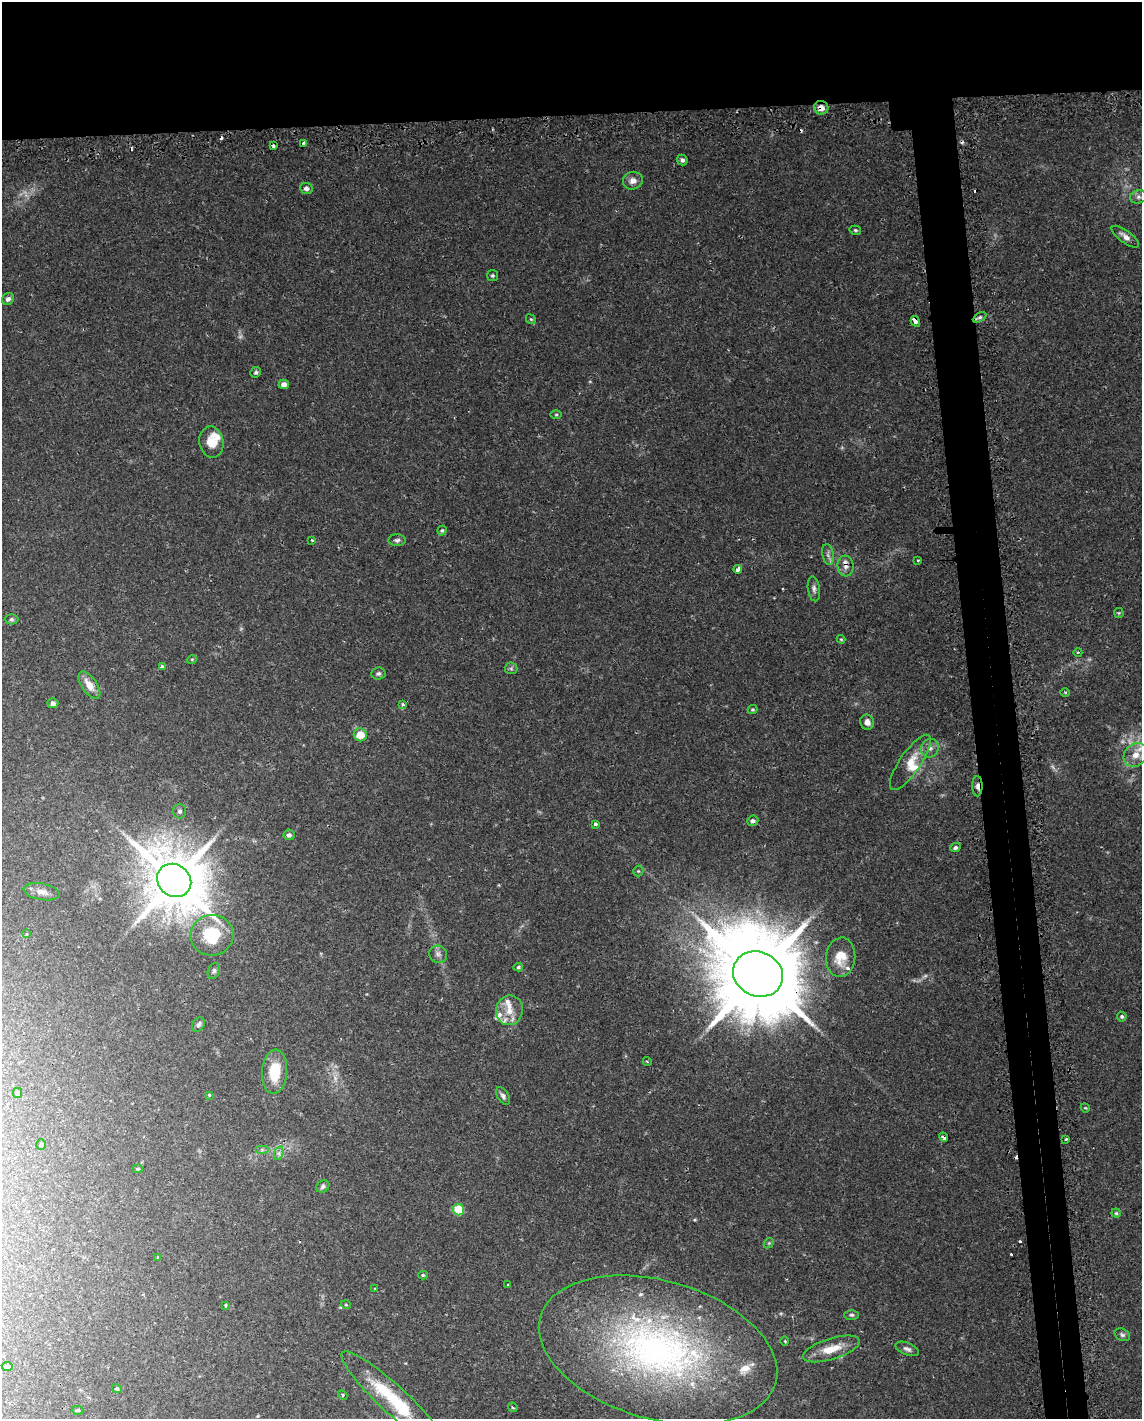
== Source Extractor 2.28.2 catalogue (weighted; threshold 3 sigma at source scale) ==
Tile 2 of 4 x 3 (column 2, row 1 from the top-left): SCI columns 1160-2299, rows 2917-4333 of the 4619 x 4388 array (HDU 1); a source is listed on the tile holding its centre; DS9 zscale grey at full resolution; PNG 1144 x 1421 px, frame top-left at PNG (2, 2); each listed source drawn as its Kron ellipse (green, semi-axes under 4 px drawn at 4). Shown black and unused: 12% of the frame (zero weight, under 2 of 3 exposures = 3% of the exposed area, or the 3 px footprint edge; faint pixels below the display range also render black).
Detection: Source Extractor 2.28.2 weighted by HDU 2 'WHT'; one run over the whole footprint, this tile lists its part. Background 0.029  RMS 0.003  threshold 0.0137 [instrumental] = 3 sigma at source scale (4.5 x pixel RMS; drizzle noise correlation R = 1.50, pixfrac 1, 0.0396/0.0396 arcsec/px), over >= 5 px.
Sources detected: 119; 6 too faint to see at this stretch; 7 cosmic-ray / hot-pixel residue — neither listed nor drawn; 9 inside a brighter listed object's ellipse — not listed separately; the other 97 listed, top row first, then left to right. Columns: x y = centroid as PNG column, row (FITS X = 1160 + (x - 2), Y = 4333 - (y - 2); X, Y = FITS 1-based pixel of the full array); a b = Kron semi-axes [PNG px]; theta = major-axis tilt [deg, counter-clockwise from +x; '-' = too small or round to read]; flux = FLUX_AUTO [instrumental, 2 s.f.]
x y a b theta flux
821 108 7 6 - 2.1
304 143 4 3 - 0.82
273 146 3 3 - 0.93
682 160 5 5 - 0.89
633 181 10 9 - 2.1
306 188 6 5 - 0.94
1138 197 8 6 14 0.99
855 230 6 4 -15 0.45
1125 237 16 6 -36 1.9
492 275 5 5 - 0.54
8 299 6 5 - 1.1
980 317 7 4 30 0.67
531 319 5 4 - 0.37
915 321 6 4 -60 3.4
256 372 5 5 - 0.58
284 384 5 4 - 1.5
556 415 5 3 - 0.34
211 442 15 12 -79 5
442 531 5 4 - 0.46
312 540 3 3 - 0.5
397 540 8 6 0 0.8
828 555 10 5 -80 1.1
918 561 3 3 - 0.75
846 566 10 8 -84 1.7
738 569 4 3 - 4.6
814 589 12 6 -82 1.1
1119 613 5 5 - 0.42
11 619 7 5 1 0.59
841 639 4 4 - 0.29
1078 652 4 3 - 0.27
192 659 5 3 - 0.27
162 667 4 3 - 0.73
511 668 6 6 - 0.61
378 674 7 6 - 0.81
89 685 16 7 -55 3.7
1065 692 5 3 - 0.32
53 703 5 5 - 1.2
403 704 4 3 - 0.43
753 710 5 4 - 0.42
867 722 8 7 - 1.7
360 735 6 6 - 5
930 748 9 8 - 1.5
1135 755 13 10 47 3.5
910 762 32 10 55 5.5
977 786 10 5 -89 1.2
179 811 7 6 - 0.82
753 821 6 5 - 0.83
595 824 4 3 - 0.78
289 835 5 5 - 0.88
955 848 5 4 - 0.67
638 871 5 5 - 0.4
174 880 18 16 -39 2100
42 892 18 8 -11 2.2
27 934 4 4 - 0.37
212 935 21 20 - 13
438 954 9 8 - 1.3
841 957 20 14 84 5.9
518 967 5 4 - 0.42
214 971 8 5 68 0.69
758 974 25 22 -25 5400
509 1010 15 13 80 4.4
1122 1017 5 4 - 0.55
198 1025 8 5 58 0.83
647 1061 4 3 - 0.29
275 1072 22 12 86 8.9
18 1093 5 4 - 0.62
209 1095 3 3 - 0.44
503 1096 10 5 -58 0.99
1085 1108 5 4 - 0.31
944 1137 5 3 - 1.1
1066 1139 3 3 - 0.41
41 1145 5 4 - 0.46
262 1149 7 4 0 0.61
279 1153 7 4 72 0.72
138 1169 5 4 - 0.36
323 1186 7 5 37 0.72
458 1210 6 5 - 11
1116 1213 4 4 - 0.42
769 1243 6 4 45 0.42
158 1258 3 3 - 0.39
423 1275 5 4 - 0.37
508 1285 3 2 - 0.25
375 1288 4 2 - 0.22
226 1305 3 3 - 0.4
346 1305 5 3 - 0.28
851 1315 7 5 0 0.65
1122 1335 8 6 -27 0.74
785 1341 5 3 - 0.34
831 1349 30 10 17 6.9
907 1349 12 6 -22 1.2
658 1350 122 69 -16 140
7 1366 5 4 - 0.82
117 1389 5 4 - 0.47
343 1395 5 4 - 0.44
393 1399 69 14 -43 19
513 1407 5 3 - 0.37
77 1410 6 4 1 0.4
Overlapping masked pixels (flux is a lower limit): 6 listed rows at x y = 821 108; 915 321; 846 566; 977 786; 758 974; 944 1137